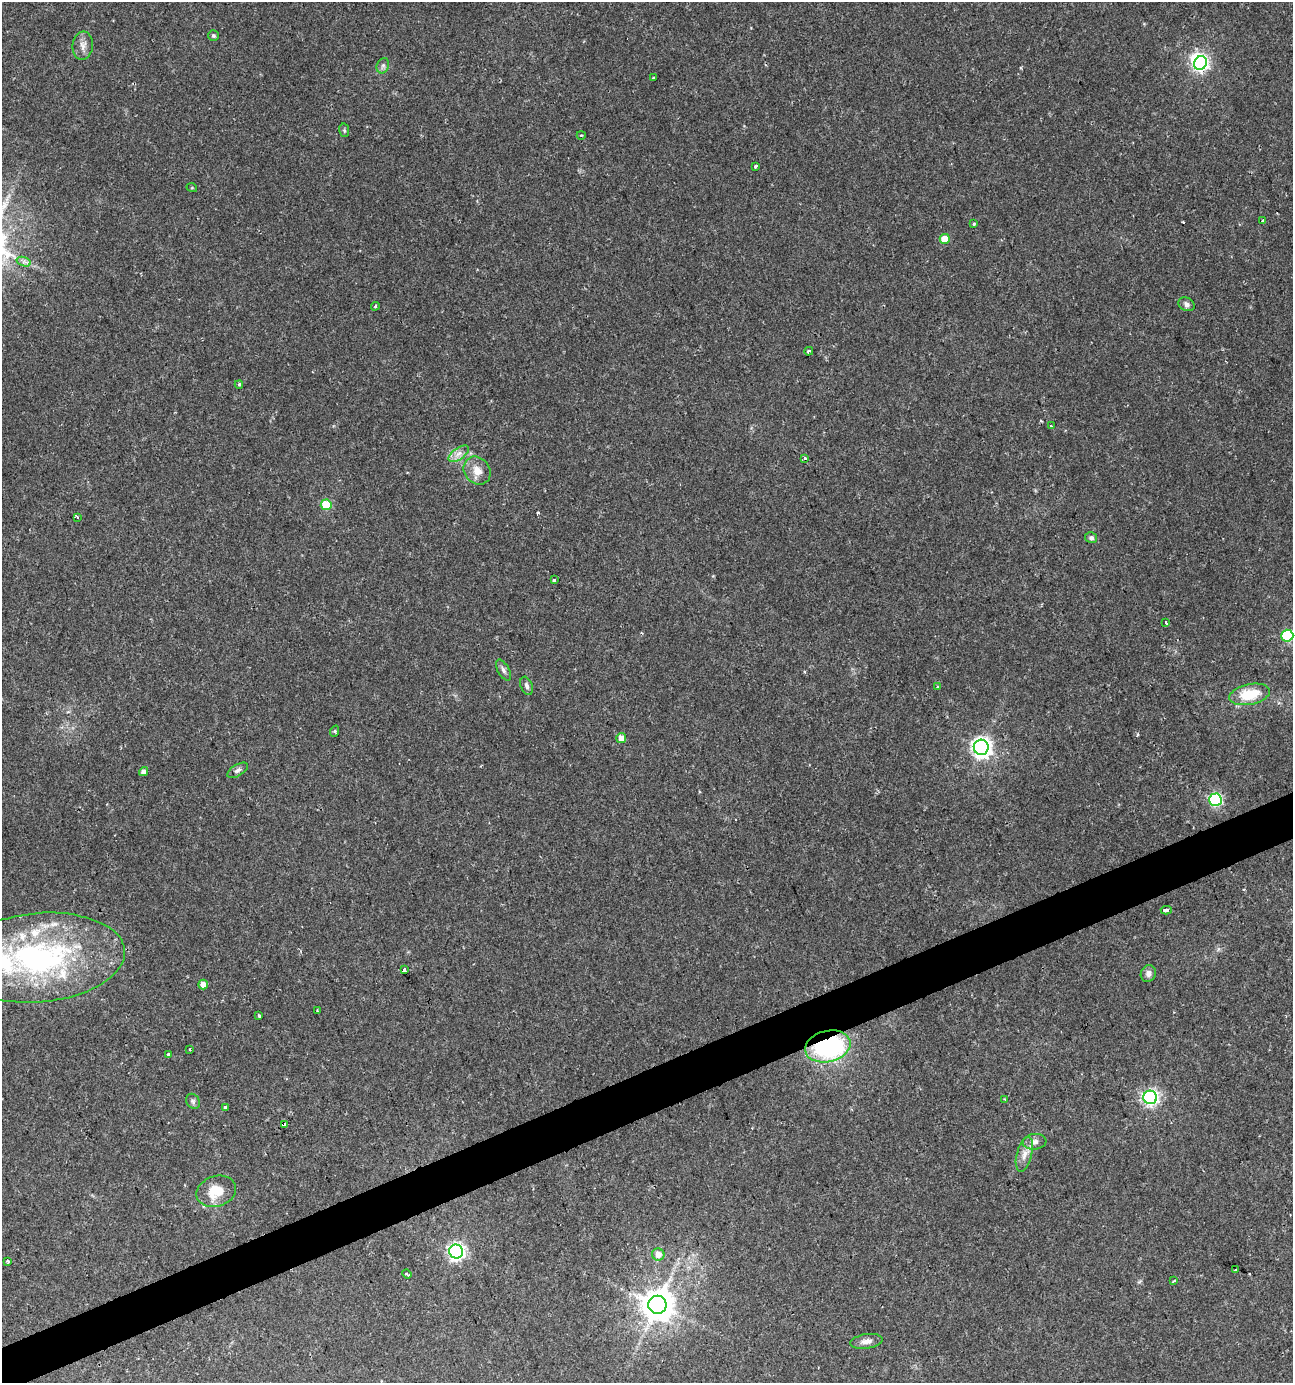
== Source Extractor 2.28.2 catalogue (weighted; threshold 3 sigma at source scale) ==
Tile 7 of 4 x 4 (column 3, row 2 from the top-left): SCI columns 2712-4002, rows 2763-4143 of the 5368 x 5526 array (HDU 1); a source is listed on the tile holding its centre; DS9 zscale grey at full resolution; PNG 1295 x 1385 px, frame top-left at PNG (2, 2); each listed source drawn as its Kron ellipse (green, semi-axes under 4 px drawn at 4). Shown black and unused: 3% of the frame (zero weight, under 2 of 3 exposures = <1% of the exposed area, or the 3 px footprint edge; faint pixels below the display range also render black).
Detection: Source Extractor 2.28.2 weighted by HDU 2 'WHT'; one run over the whole footprint, this tile lists its part. Background 0.0424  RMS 0.0033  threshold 0.015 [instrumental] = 3 sigma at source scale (4.5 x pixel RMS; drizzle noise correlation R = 1.50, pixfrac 1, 0.0396/0.0396 arcsec/px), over >= 5 px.
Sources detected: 71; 1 inside a brighter object's white glare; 1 cosmic-ray / hot-pixel residue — neither listed nor drawn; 6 inside a brighter listed object's ellipse — not listed separately; the other 63 listed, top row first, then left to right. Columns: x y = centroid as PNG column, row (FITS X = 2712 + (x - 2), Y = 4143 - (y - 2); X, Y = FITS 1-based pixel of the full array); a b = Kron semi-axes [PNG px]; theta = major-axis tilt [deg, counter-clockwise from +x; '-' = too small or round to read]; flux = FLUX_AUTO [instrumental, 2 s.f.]
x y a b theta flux
213 35 5 5 - 0.52
83 46 14 10 84 2.4
1200 63 7 6 - 70
383 66 8 6 69 0.91
653 78 3 2 - 0.32
344 130 7 5 -78 0.56
581 135 4 3 - 0.3
756 166 3 3 - 0.72
192 188 5 3 - 0.27
1262 220 3 3 - 1.1
974 224 4 4 - 0.35
945 239 5 5 - 6.5
24 262 7 4 -18 0.95
1186 304 8 6 -28 1.1
375 306 4 3 - 0.5
809 351 4 3 - 0.59
239 385 4 4 - 0.47
1051 426 3 3 - 0.68
459 454 12 5 35 1.9
805 458 3 3 - 1.6
477 471 15 12 -50 3.9
326 505 5 5 - 15
77 517 4 3 - 0.53
1091 538 6 5 - 0.86
554 580 3 3 - 0.57
1166 623 3 2 - 0.7
1287 636 6 6 - 28
503 670 11 5 -60 1.2
527 686 9 6 -69 1
938 687 3 3 - 0.68
1249 694 21 10 12 11
335 731 6 3 71 0.46
621 738 5 5 - 3
981 747 7 7 - 190
238 770 11 5 31 1.1
143 772 4 4 - 1.9
1215 800 6 6 - 52
1166 910 5 3 - 1.8
39 958 86 44 5 86
404 970 3 3 - 1.7
1148 973 8 7 - 1.5
203 985 5 5 - 2.8
317 1011 3 2 - 0.37
259 1016 3 3 - 0.83
828 1046 23 15 13 49
190 1049 3 2 - 0.4
168 1055 3 3 - 1
1150 1097 7 6 - 87
1005 1100 4 3 - 0.53
193 1101 8 6 -57 0.87
226 1107 4 3 - 2.2
284 1125 3 3 - 19
1035 1142 12 8 6 1.8
1024 1154 18 7 75 2.8
216 1191 20 15 18 8.4
456 1252 7 7 - 120
658 1254 6 6 - 3
8 1261 3 3 - 0.58
1235 1270 3 2 - 0.34
407 1274 5 3 - 0.38
1174 1281 4 2 - 0.38
657 1305 9 9 - 650
866 1341 16 7 7 2.1
Overlapping masked pixels (flux is a lower limit): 2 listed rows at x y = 828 1046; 284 1125
Isophote crosses this tile's border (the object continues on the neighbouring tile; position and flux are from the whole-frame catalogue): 2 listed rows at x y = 1287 636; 39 958